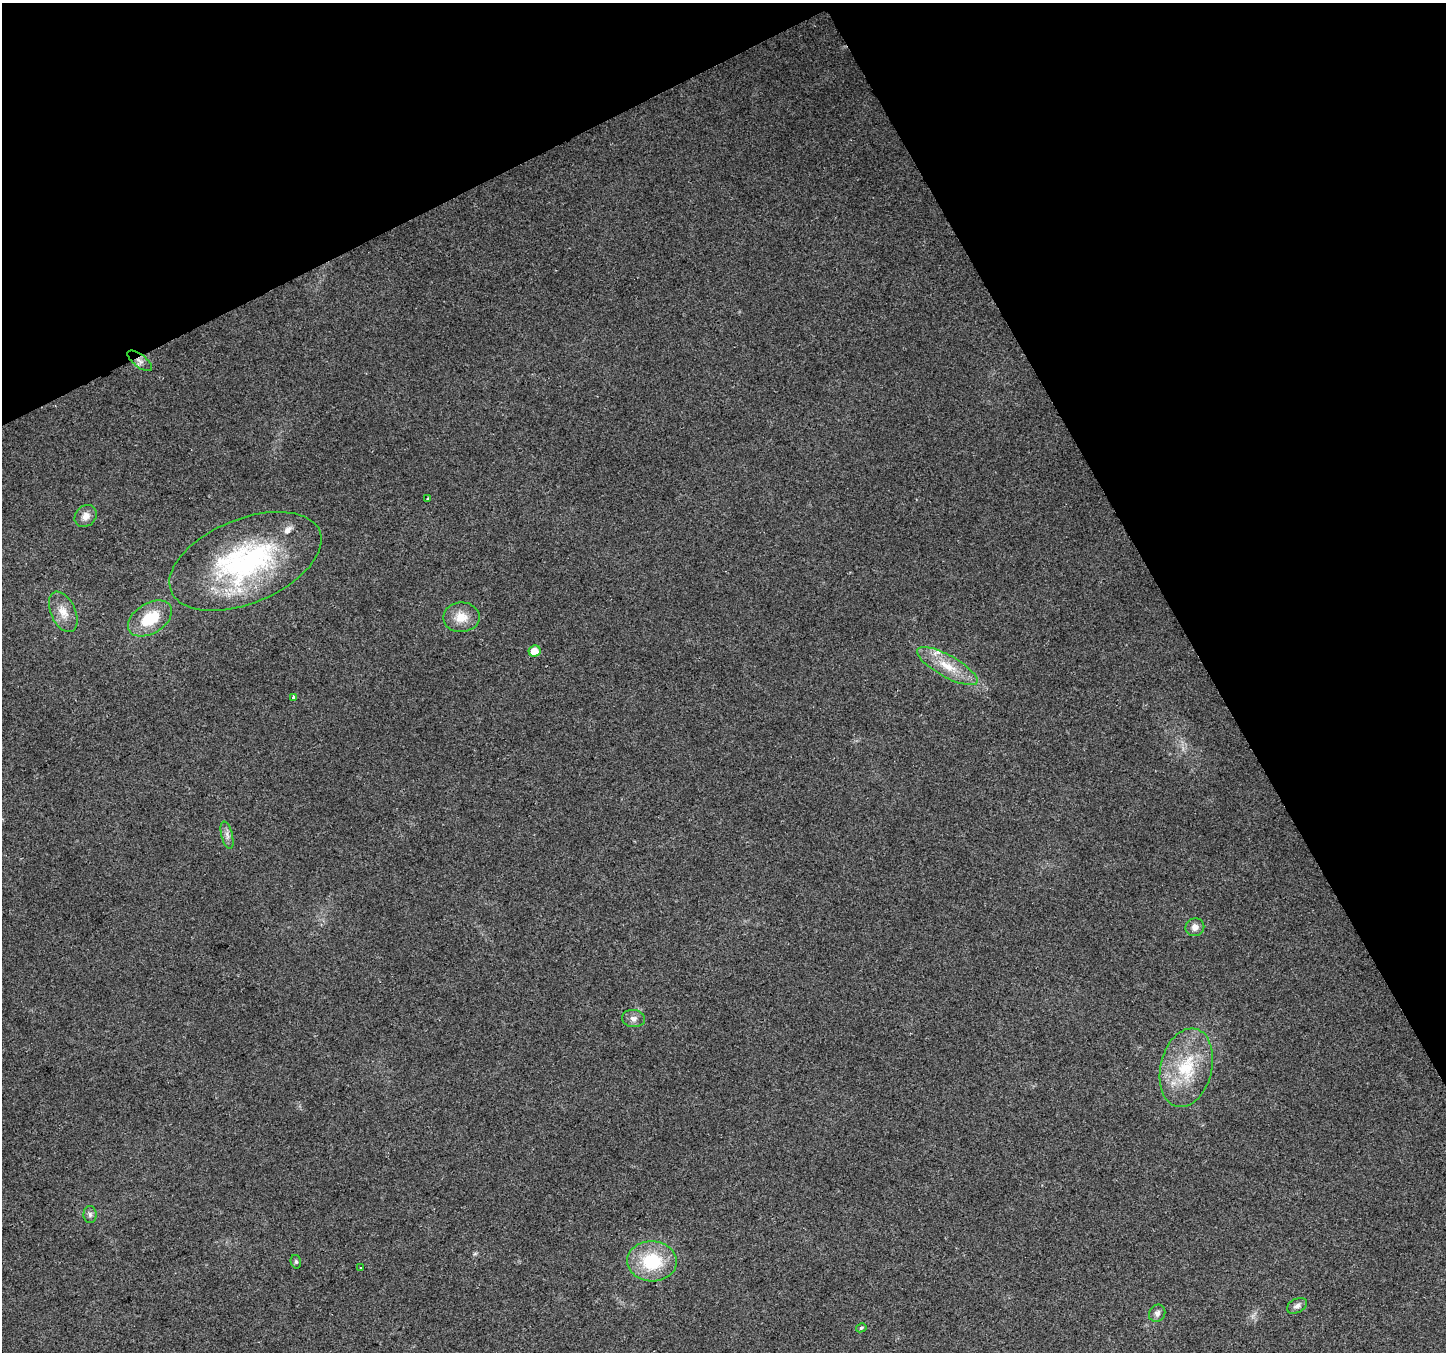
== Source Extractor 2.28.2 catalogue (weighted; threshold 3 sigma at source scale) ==
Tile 3 of 4 x 4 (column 3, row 1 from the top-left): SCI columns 2891-4334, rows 4211-5560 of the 5778 x 5662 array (HDU 1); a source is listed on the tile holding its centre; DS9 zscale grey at full resolution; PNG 1448 x 1354 px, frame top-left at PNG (2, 3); each listed source drawn as its Kron ellipse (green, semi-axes under 4 px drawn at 4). Shown black and unused: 26% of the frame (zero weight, under 2 of 3 exposures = <1% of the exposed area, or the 3 px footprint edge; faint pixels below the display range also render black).
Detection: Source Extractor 2.28.2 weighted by HDU 2 'WHT'; one run over the whole footprint, this tile lists its part. Background 0.0769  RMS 0.0073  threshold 0.0329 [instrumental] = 3 sigma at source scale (4.5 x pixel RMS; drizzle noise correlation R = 1.50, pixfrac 1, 0.0396/0.0396 arcsec/px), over >= 5 px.
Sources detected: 23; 2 inside a brighter listed object's ellipse — not listed separately; the other 21 listed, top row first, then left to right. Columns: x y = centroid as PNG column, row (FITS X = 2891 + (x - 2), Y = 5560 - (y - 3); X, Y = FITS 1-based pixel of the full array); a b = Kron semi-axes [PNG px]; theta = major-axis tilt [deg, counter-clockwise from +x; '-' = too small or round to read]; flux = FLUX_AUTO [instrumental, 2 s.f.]
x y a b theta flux
140 361 14 6 -38 3.6
428 498 4 2 - 0.58
86 516 12 10 45 5.4
245 561 80 42 22 140
63 612 21 12 -65 9.9
461 617 18 15 1 12
150 618 24 15 31 25
534 651 6 5 - 7.6
947 666 34 11 -29 18
293 698 4 3 - 2.8
227 835 14 5 -76 3.3
1195 927 9 9 - 4.6
633 1018 11 8 -4 3.8
1186 1068 40 26 76 43
90 1214 8 6 -89 2.2
652 1261 25 20 -2 38
296 1262 7 5 -76 1.3
360 1268 3 3 - 4.1
1297 1306 11 7 28 3.1
1157 1313 9 8 - 3
861 1328 5 3 - 1
Overlapping masked pixels (flux is a lower limit): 1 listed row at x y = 140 361